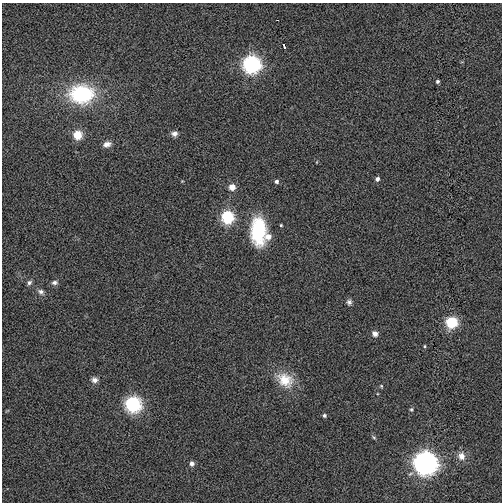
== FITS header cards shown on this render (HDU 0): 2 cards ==
NAXIS1  =                  500
NAXIS2  =                  500

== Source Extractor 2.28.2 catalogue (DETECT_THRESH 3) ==
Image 500 x 500 px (HDU 0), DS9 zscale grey, 1 PNG px = 1 image px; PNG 504 x 504 px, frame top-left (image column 1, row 500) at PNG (2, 3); no overlay
Background -2.33e-04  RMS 0.069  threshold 0.208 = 3 sigma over >= 5 px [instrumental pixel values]
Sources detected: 32; all 32 listed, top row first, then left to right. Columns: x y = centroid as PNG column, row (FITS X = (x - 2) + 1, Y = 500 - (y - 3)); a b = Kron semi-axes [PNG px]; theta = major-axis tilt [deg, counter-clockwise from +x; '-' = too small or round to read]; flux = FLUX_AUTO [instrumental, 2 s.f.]
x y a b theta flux
277 20 2 2 - 3.3
284 46 5 2 - 9.5
251 64 8 8 - 1300
437 81 4 4 - 8.9
81 94 22 16 -1 480
174 133 8 7 - 20
77 135 5 5 - 150
107 144 9 6 17 27
377 179 5 5 - 16
276 181 5 5 - 12
232 187 5 5 - 58
227 217 6 6 - 510
281 225 3 3 - 5.5
258 231 29 15 -89 300
268 237 7 6 - 32
29 282 7 6 - 12
54 282 9 6 1 15
41 292 9 7 -33 17
349 302 7 6 - 14
451 322 6 6 - 380
375 334 7 6 - 21
424 346 4 3 - 5.2
94 380 8 7 - 23
285 380 23 17 -32 120
381 386 5 4 - 5
133 404 7 7 - 990
411 409 6 5 - 7.3
324 416 5 4 - 10
374 437 6 4 -31 6.3
461 456 10 9 - 36
192 463 5 5 - 22
425 463 9 9 - 3700